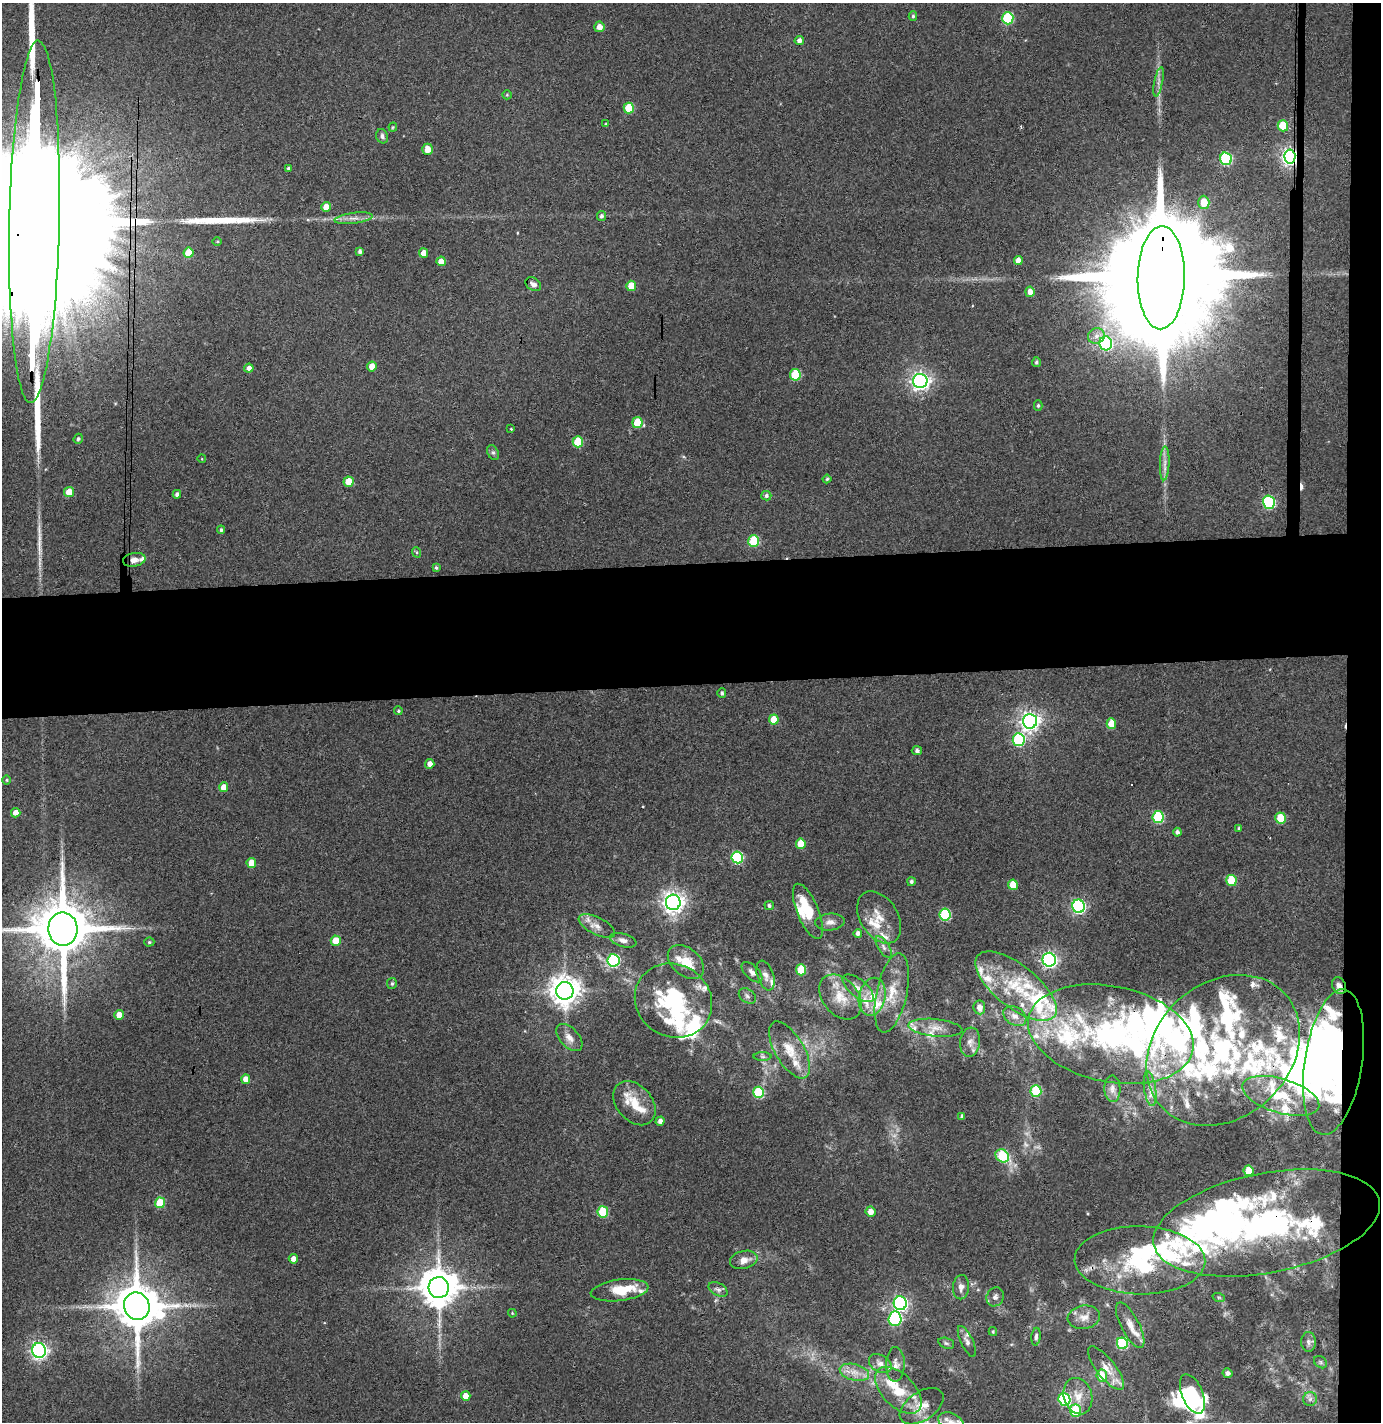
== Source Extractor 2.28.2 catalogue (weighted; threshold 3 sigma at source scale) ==
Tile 6 of 3 x 3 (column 3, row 2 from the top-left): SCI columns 2837-4215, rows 1476-2895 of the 4296 x 4373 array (HDU 1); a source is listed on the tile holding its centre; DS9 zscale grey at full resolution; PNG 1383 x 1424 px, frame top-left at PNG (2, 3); each listed source drawn as its Kron ellipse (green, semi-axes under 4 px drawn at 4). Shown black and unused: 11% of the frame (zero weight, under 3 of 4 exposures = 6% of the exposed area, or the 3 px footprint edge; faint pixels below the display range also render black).
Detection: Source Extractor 2.28.2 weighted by HDU 2 'WHT'; one run over the whole footprint, this tile lists its part. Background 0.0883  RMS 0.0062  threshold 0.0277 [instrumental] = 3 sigma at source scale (4.5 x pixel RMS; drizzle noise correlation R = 1.50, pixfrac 1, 0.05/0.05 arcsec/px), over >= 5 px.
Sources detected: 240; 1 too faint to see at this stretch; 9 inside a brighter object's white glare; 3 cosmic-ray / hot-pixel residue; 2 long thin detections or spike segments (spike, bleed or trail) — neither listed nor drawn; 54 inside a brighter listed object's ellipse — not listed separately; the other 171 listed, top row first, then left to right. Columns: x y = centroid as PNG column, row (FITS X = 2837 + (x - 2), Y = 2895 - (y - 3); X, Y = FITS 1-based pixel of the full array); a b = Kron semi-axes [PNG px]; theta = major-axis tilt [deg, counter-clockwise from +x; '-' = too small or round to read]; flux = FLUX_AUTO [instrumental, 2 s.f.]
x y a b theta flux
913 16 5 4 - 1
1008 18 6 5 - 46
599 27 5 5 - 4.4
799 41 5 4 - 2.7
1159 82 15 3 78 2.5
507 95 5 4 - 0.72
629 108 5 5 - 23
605 124 4 3 - 0.69
1283 126 5 5 - 20
393 127 4 4 - 0.68
382 136 7 6 - 1.8
428 149 5 5 - 7.2
1290 157 7 5 -84 260
1226 159 6 6 - 61
289 168 4 4 - 1.6
1204 202 6 5 - 11
326 207 5 4 - 6.3
601 216 5 4 - 1.5
353 218 19 5 8 4.2
34 222 181 25 89 150000
217 242 4 3 - 0.61
360 251 4 3 - 1.6
188 253 5 5 - 14
424 253 5 4 - 6
441 261 4 4 - 6.6
1018 261 4 4 - 5
1161 278 52 23 89 41000
533 284 8 6 -35 2.5
631 286 5 5 - 11
1030 292 5 4 - 3.9
1096 336 8 7 - 3.2
1106 343 7 6 - 88
1036 362 5 4 - 1.4
372 366 5 5 - 7.1
249 368 4 4 - 3
795 375 6 5 - 30
920 381 7 7 - 310
1038 405 5 4 - 0.99
637 422 5 5 - 16
511 429 3 2 - 0.49
78 439 5 4 - 0.97
578 442 5 5 - 22
493 453 8 5 -62 1.5
202 459 4 3 - 0.45
1165 463 17 4 88 3.9
827 479 4 4 - 0.79
349 482 5 5 - 13
69 492 5 5 - 12
177 494 4 4 - 1.9
766 496 5 4 - 1.8
1269 502 7 6 - 66
221 530 4 4 - 1.4
754 541 6 5 - 32
416 552 5 3 - 0.71
134 560 11 7 10 3.5
436 568 3 3 - 1.1
722 693 5 4 - 1.5
398 711 4 4 - 0.85
774 719 5 5 - 11
1030 721 7 7 - 350
1111 724 5 5 - 11
1019 740 6 6 - 64
917 751 5 4 - 1.7
430 764 5 4 - 3.8
7 780 4 4 - 0.71
224 787 5 4 - 7.3
16 813 5 4 - 4.7
1158 817 6 5 - 47
1281 818 5 5 - 17
1239 828 4 4 - 1.1
1177 832 4 4 - 1.9
801 844 5 5 - 15
737 857 6 6 - 56
251 863 5 5 - 8.6
1231 880 5 5 - 20
911 882 4 4 - 1.3
1013 885 5 5 - 11
673 902 7 7 - 460
769 906 4 4 - 1.4
1078 906 7 6 - 120
808 911 29 10 -68 16
945 915 6 5 - 51
879 917 28 19 -57 13
830 922 15 8 5 3.9
597 926 20 8 -27 5.8
63 929 17 14 -89 5000
858 933 4 4 - 2.3
623 940 14 6 -15 3.5
336 941 5 5 - 12
149 942 5 4 - 0.92
884 947 12 5 -57 2.6
613 960 6 6 - 73
1049 960 7 6 - 200
686 962 20 13 -40 14
801 970 5 5 - 28
752 972 13 6 -44 3
765 975 15 8 -70 3.9
392 984 5 5 - 1.1
1016 986 49 21 -38 43
1339 986 9 6 -63 2.8
858 988 19 8 -40 5.9
565 991 9 8 - 960
892 993 40 15 78 19
747 996 9 6 -36 2.3
840 997 25 17 -50 14
872 997 19 13 77 12
673 1001 40 36 -33 60
979 1007 7 6 - 4.6
119 1015 5 4 - 6.1
1015 1016 12 9 -33 4.6
935 1028 27 8 -6 8.6
1111 1034 84 48 -11 160
569 1038 16 9 -47 5.2
970 1042 14 10 83 5.1
789 1050 32 14 -60 15
1223 1050 84 67 43 180
763 1057 9 4 -1 1.3
1333 1062 73 28 81 260
246 1079 5 4 - 4.4
1112 1089 13 8 -88 3.3
1150 1089 17 6 -82 4
1036 1091 6 5 - 31
759 1092 5 5 - 42
1281 1096 40 17 -17 27
634 1103 25 17 -49 13
962 1116 4 4 - 1.5
660 1121 4 4 - 2.6
1002 1156 7 6 - 37
1248 1171 5 5 - 13
160 1203 5 5 - 21
603 1212 5 5 - 28
870 1212 5 5 - 4.7
1267 1223 115 50 11 220
293 1259 5 4 - 4.2
744 1260 14 9 13 6
1140 1260 65 34 -1 95
439 1287 10 10 - 1800
961 1287 12 8 87 3.6
718 1289 10 6 -28 2.3
620 1290 29 10 7 17
995 1297 10 8 60 2.7
1219 1298 6 4 -19 0.91
900 1303 7 6 - 170
137 1306 14 12 -67 3100
512 1313 4 3 - 0.56
1084 1317 16 11 8 6.5
895 1319 7 6 - 90
1130 1325 25 9 -62 7.9
993 1332 4 4 - 0.73
1036 1337 9 4 84 1.6
967 1341 17 6 -64 2.7
1308 1342 10 7 -88 2.2
946 1343 8 5 -19 1.4
1122 1343 6 5 - 46
39 1350 7 6 - 240
1321 1362 7 5 -37 1.2
880 1364 12 8 -31 3.7
895 1364 17 9 89 4.4
1106 1368 26 9 -52 8.6
854 1372 15 8 -14 6.2
1227 1373 5 4 - 2.4
1102 1375 6 5 - 12
898 1390 28 16 -46 18
1192 1394 21 10 -67 31
466 1396 5 4 - 7.1
1078 1396 18 14 -73 9.4
1064 1399 6 6 - 60
1310 1399 7 7 - 2
922 1406 25 14 34 9.7
1075 1411 6 5 - 38
951 1422 13 8 -24 5.6
Overlapping masked pixels (flux is a lower limit): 8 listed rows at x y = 1290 157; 34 222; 1161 278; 134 560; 1339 986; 1333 1062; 1267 1223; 1140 1260
Isophote crosses this tile's border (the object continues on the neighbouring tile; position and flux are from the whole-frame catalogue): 3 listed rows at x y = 34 222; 63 929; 951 1422